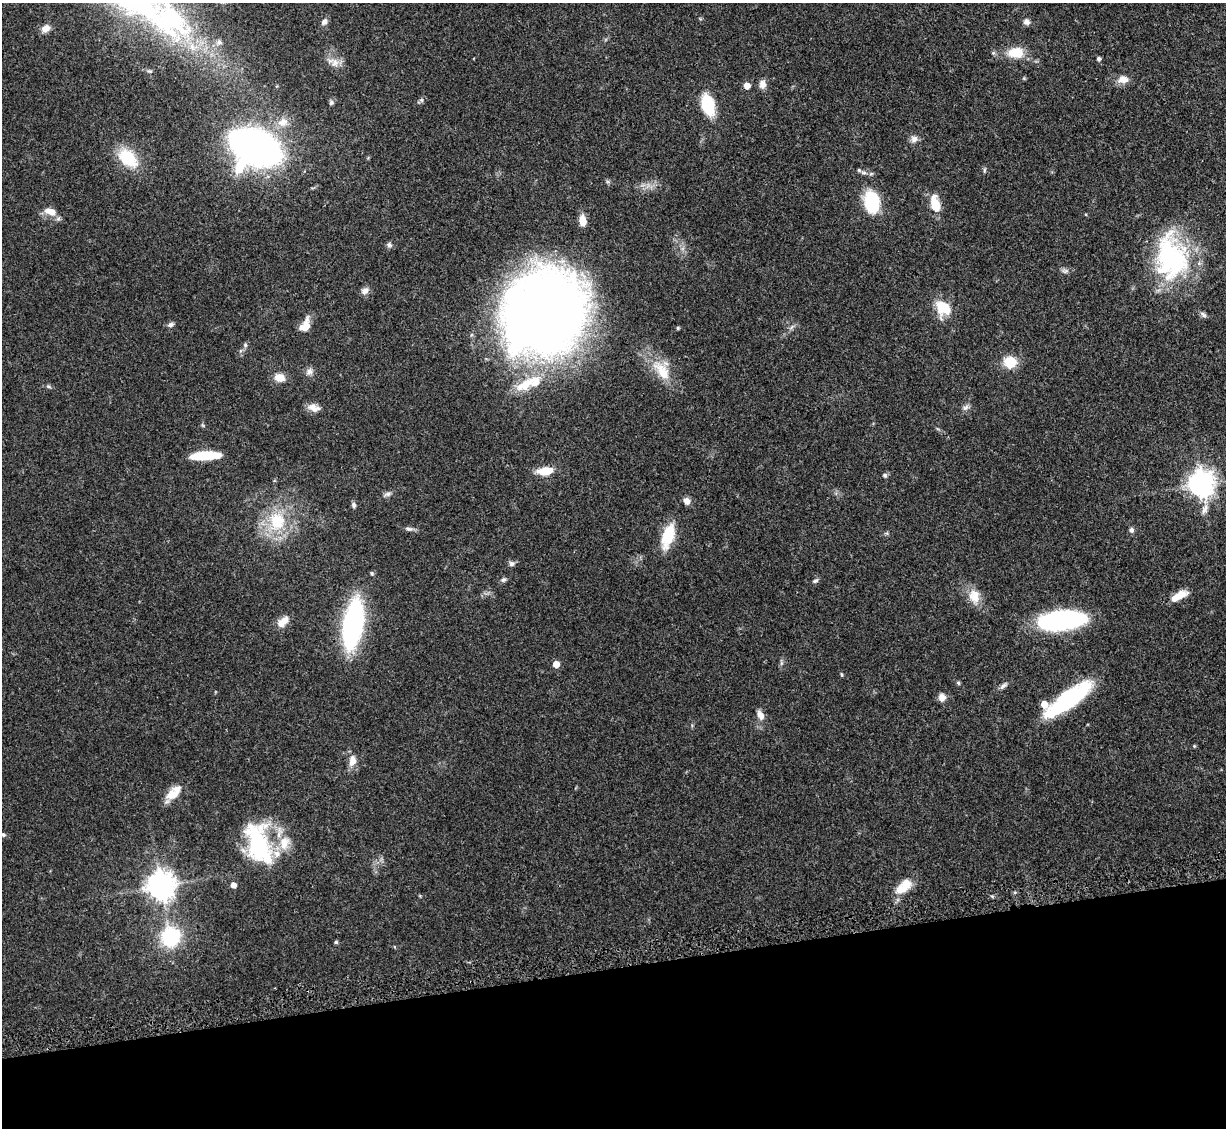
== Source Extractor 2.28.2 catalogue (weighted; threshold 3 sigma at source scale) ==
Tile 14 of 4 x 4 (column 2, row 4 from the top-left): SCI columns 1336-2559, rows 208-1333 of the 5092 x 5004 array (HDU 1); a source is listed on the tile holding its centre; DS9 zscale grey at full resolution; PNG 1228 x 1130 px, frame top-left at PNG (2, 3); no overlay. Shown black and unused: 14% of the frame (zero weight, under 3 of 5 exposures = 4% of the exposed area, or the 3 px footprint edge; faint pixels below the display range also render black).
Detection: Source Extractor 2.28.2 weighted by HDU 2 'WHT'; one run over the whole footprint, this tile lists its part. Background 0.0707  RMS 0.0033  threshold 0.0149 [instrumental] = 3 sigma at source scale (4.5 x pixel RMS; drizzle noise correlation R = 1.50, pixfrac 1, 0.05/0.05 arcsec/px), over >= 5 px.
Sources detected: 83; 5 inside a brighter listed object's ellipse — not listed separately; the other 78 listed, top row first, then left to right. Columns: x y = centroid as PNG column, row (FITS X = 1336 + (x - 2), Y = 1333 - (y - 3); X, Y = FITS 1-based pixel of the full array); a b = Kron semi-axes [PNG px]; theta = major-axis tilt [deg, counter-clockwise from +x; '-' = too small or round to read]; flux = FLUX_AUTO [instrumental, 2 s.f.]
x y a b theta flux
171 20 32 20 -37 39
324 22 8 6 52 1.6
1026 22 8 7 - 1.4
46 28 11 8 26 2.3
219 42 7 6 - 0.96
1016 52 19 13 3 7.1
1098 59 5 4 - 0.95
335 63 13 10 85 2.9
1123 79 15 11 7 2.8
762 84 11 8 85 1.9
747 86 5 5 - 4
421 100 6 5 - 0.65
331 103 7 6 - 0.72
708 104 17 9 -74 19
283 122 15 11 18 3.9
914 139 9 9 - 1.6
255 148 28 21 -19 260
128 158 28 17 -44 12
984 170 7 4 89 0.51
872 202 22 14 -83 18
935 205 13 7 -78 9.3
50 211 17 9 -19 3.6
582 221 10 6 -86 4.6
389 245 7 6 - 0.87
1171 257 55 36 -82 49
1064 271 11 3 -11 0.73
365 291 11 8 30 1.7
943 308 20 16 -52 8.3
544 313 84 75 51 330
1203 315 10 6 -45 0.88
170 325 8 5 26 0.93
305 325 16 10 62 4.3
678 328 4 4 - 0.5
245 345 6 5 - 0.59
1010 362 15 13 -5 6.7
662 371 33 16 -53 9.9
309 372 10 8 49 1.6
280 377 13 10 -14 3.4
48 386 7 4 -30 0.54
965 407 10 6 37 1.1
314 408 16 9 -14 2.5
205 455 27 7 3 14
545 471 16 8 8 6.9
885 475 7 6 - 0.71
1201 484 9 8 - 340
387 494 10 6 12 1
686 501 9 7 -57 1.8
354 505 7 6 - 0.82
277 521 19 16 -82 14
408 529 10 6 -18 0.99
1131 530 6 6 - 0.93
668 536 27 11 73 12
511 564 7 7 - 0.95
503 580 8 5 21 0.78
815 581 8 4 22 0.67
974 596 18 15 -74 5
1179 596 20 8 28 4.9
1061 620 40 15 5 60
283 622 17 9 42 3.3
353 624 37 13 80 89
556 664 5 5 - 4.7
841 675 6 3 -81 0.39
958 683 5 4 - 0.5
1003 686 13 5 37 1.2
942 697 10 8 -87 1.9
1069 699 49 14 36 36
760 715 13 7 -67 2.3
1194 746 4 4 - 0.33
352 761 16 10 82 3
172 795 17 12 23 4.8
3 835 7 5 -24 0.68
284 843 23 14 74 7
258 844 48 25 -73 37
233 885 5 5 - 2.3
161 886 9 8 - 440
903 886 25 12 41 6.4
170 937 20 19 - 22
336 942 5 5 - 0.49
Isophote crosses this tile's border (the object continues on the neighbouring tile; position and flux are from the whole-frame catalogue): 2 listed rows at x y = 171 20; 3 835